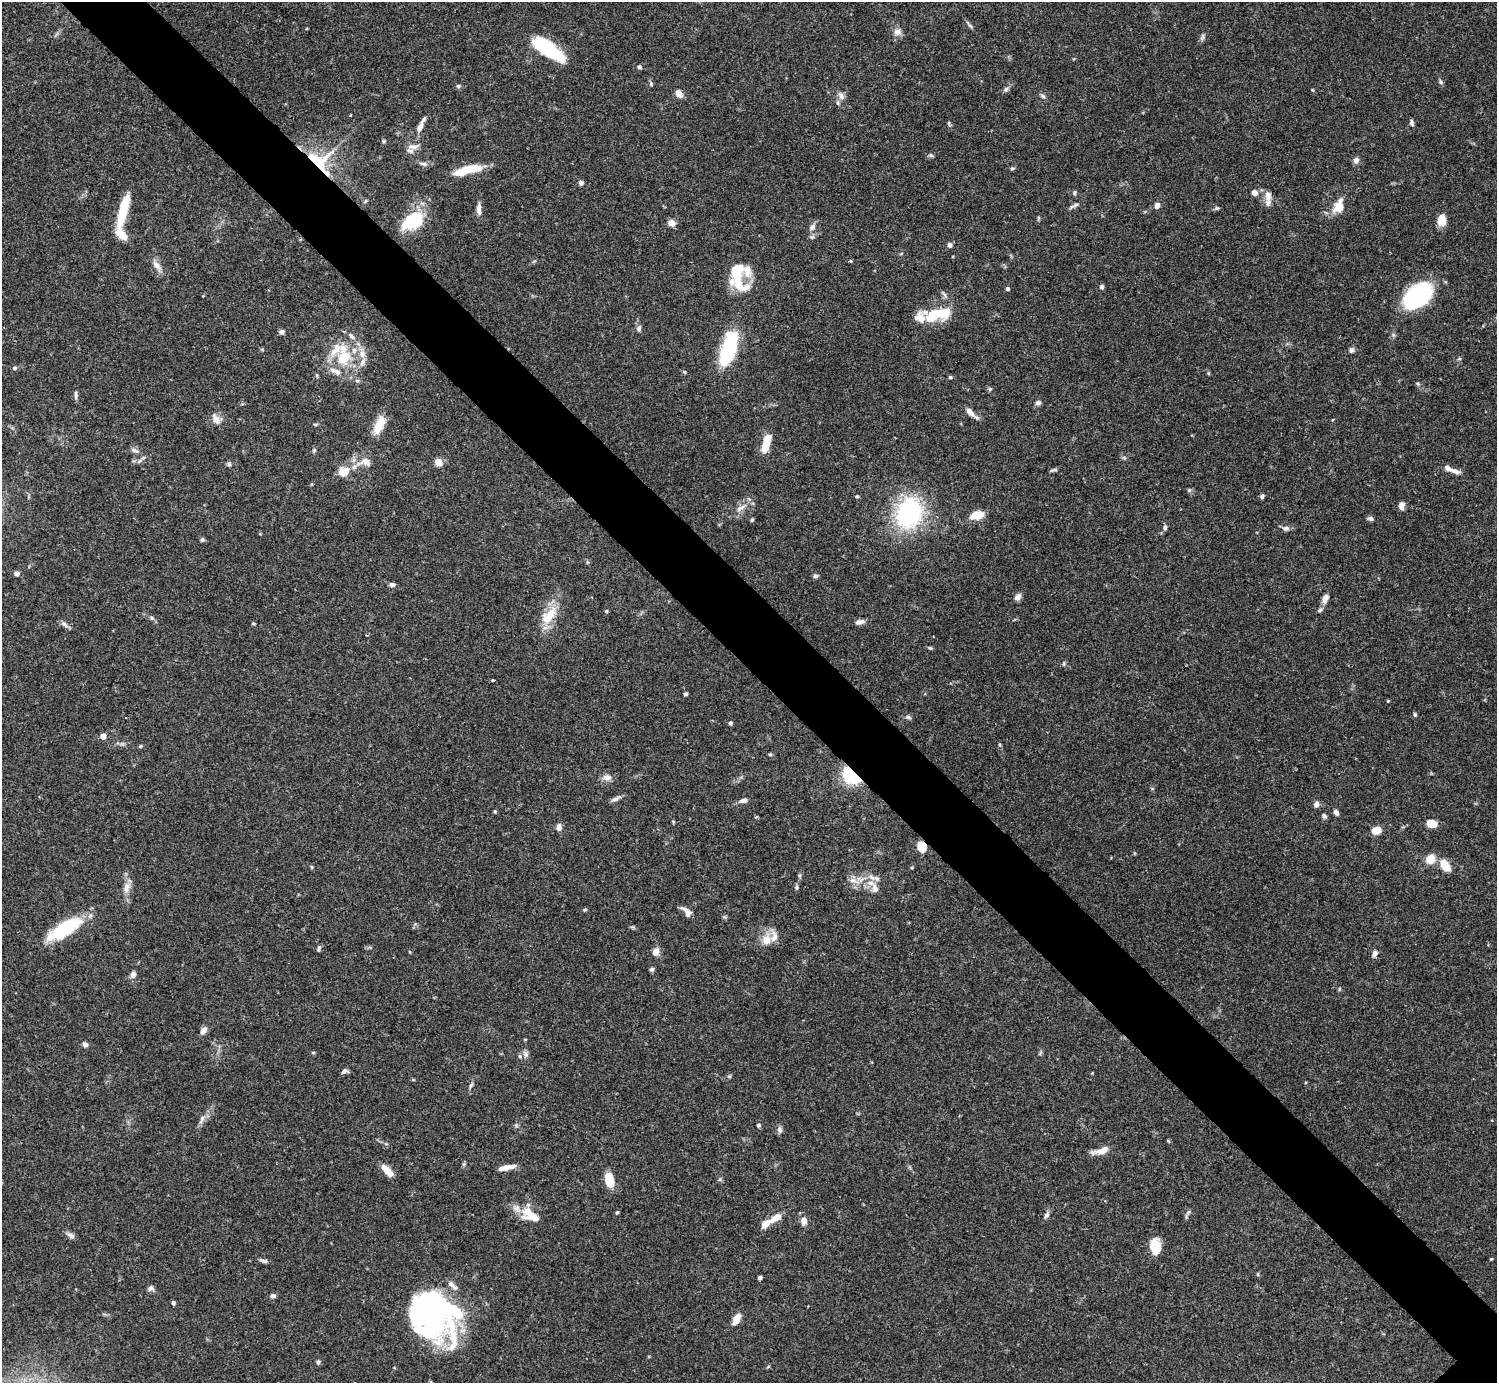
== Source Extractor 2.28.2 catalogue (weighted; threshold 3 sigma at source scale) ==
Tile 11 of 4 x 4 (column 3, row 3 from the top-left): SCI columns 2990-4484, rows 1539-2919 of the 5982 x 5981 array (HDU 1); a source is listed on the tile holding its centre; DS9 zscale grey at full resolution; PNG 1499 x 1385 px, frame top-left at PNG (2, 2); no overlay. Shown black and unused: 6% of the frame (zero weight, under 3 of 4 exposures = <1% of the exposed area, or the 3 px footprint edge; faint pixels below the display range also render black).
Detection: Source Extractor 2.28.2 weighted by HDU 2 'WHT'; one run over the whole footprint, this tile lists its part. Background 0.0696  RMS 0.0032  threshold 0.0143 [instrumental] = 3 sigma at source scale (4.5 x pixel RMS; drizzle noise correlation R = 1.50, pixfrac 1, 0.05/0.05 arcsec/px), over >= 5 px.
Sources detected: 198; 5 inside a brighter object's white glare — not listed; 18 inside a brighter listed object's ellipse — not listed separately; the other 175 listed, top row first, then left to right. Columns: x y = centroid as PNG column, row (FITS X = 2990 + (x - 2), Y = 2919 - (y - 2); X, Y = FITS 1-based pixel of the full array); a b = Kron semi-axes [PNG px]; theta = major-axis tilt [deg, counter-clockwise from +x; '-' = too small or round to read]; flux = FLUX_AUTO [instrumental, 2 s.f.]
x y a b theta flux
969 25 13 4 -48 0.8
897 32 9 8 - 1.9
1202 37 10 5 61 0.82
549 50 34 11 -36 28
640 67 5 5 - 0.67
1441 82 7 5 -49 0.62
651 84 6 5 - 0.53
458 86 5 5 - 0.54
1006 89 8 6 57 0.84
1312 90 4 4 - 0.3
679 94 8 6 -56 2.9
841 96 13 7 -57 1.5
1043 96 7 5 -36 0.69
949 123 8 4 -65 0.46
1411 123 8 5 -80 0.82
420 127 16 7 65 2.4
384 141 5 5 - 0.41
413 147 18 7 5 2
931 155 7 4 -21 0.56
1356 160 8 7 - 1.2
320 161 34 26 -39 20
423 164 13 5 -11 1.1
1012 168 6 4 2 0.44
473 169 20 9 6 6.3
581 183 6 5 - 0.92
1074 193 6 5 - 0.52
1254 193 6 5 - 2.3
1268 196 11 8 89 2.3
365 201 6 4 71 0.42
1074 205 15 4 23 0.98
1157 205 6 5 - 1.7
1337 206 19 10 61 3.8
1217 208 6 5 - 0.53
479 209 15 6 -89 1.8
123 211 36 8 76 12
1442 220 12 8 84 4.9
412 221 26 16 33 16
671 223 7 6 - 2.5
812 227 10 7 46 1.3
949 245 6 5 - 1.1
850 261 4 4 - 0.39
157 265 16 8 -48 2.2
736 272 34 17 -70 12
1102 287 6 5 - 0.71
1007 289 4 4 - 0.78
1417 295 30 18 41 40
932 316 21 12 43 7.5
639 328 9 6 84 0.98
282 332 6 5 - 0.98
351 336 13 6 -43 1.5
728 349 35 13 73 27
1351 350 7 6 - 0.85
344 358 22 17 48 11
1459 359 6 4 17 0.41
362 362 15 6 69 1.7
14 368 6 5 - 0.58
684 372 5 4 - 0.41
1208 373 6 3 -72 0.34
950 377 4 4 - 0.55
357 381 6 4 -1 0.53
990 389 5 5 - 0.48
76 395 11 5 -87 0.95
1038 403 8 6 13 0.88
970 412 13 7 -47 2.2
216 419 16 10 -47 2.3
315 424 6 3 -18 0.35
379 425 22 9 66 6.2
767 441 19 8 73 5.9
134 450 11 6 -27 1.2
314 450 6 5 - 0.52
1124 458 6 4 -2 0.5
366 461 14 10 -32 2.7
438 462 8 7 - 2.6
229 464 7 5 -87 0.6
1053 470 11 3 15 0.59
1455 471 15 6 -18 1.8
343 472 13 10 22 4.3
1189 490 5 5 - 0.46
857 496 5 4 - 0.46
1262 496 5 4 - 0.73
1402 506 8 6 81 2
741 508 19 7 32 2.6
909 513 28 23 70 45
977 515 13 8 13 5.8
1371 519 8 6 -15 0.87
752 520 5 4 - 0.48
1165 527 7 5 88 0.84
1286 528 9 7 -8 1.2
202 540 6 6 - 0.59
17 574 6 5 - 1.2
815 576 6 5 - 0.74
392 585 6 5 - 1.1
1017 597 9 6 53 1.6
1325 598 10 7 70 2.1
1320 610 7 4 46 0.61
606 611 5 4 - 0.44
549 615 29 14 50 8
152 618 5 5 - 0.54
859 622 11 6 10 1.5
253 623 4 4 - 0.38
64 624 11 6 -41 1.2
930 648 5 5 - 0.41
1064 663 6 4 73 0.44
493 680 3 3 - 0.35
685 694 4 4 - 0.58
1388 701 4 4 - 0.27
1415 714 5 4 - 0.49
908 717 8 5 -10 0.72
730 723 6 4 14 0.52
103 736 4 4 - 3.3
122 744 7 4 18 0.64
140 746 5 4 - 0.44
770 754 6 4 -1 0.39
851 775 12 9 -44 25
607 777 13 8 1 1.8
616 799 16 4 26 1.2
744 800 9 5 10 1.5
1316 804 7 6 - 1.3
495 812 4 4 - 0.35
1336 813 7 5 -56 1
1324 816 7 5 -45 0.73
756 817 4 4 - 0.4
673 822 5 4 - 0.35
1431 824 8 6 -5 6
559 827 8 7 - 1.5
1376 830 8 6 13 4.6
922 846 9 8 - 6.2
1430 859 10 9 - 4.7
1445 866 15 9 -55 4.6
311 867 6 4 -89 0.37
854 881 19 6 -17 2.6
127 887 17 8 71 2.6
796 887 6 5 - 0.65
875 889 14 9 -78 2.9
585 910 5 4 - 0.44
688 913 10 8 77 1.3
64 929 42 14 31 18
767 940 14 13 - 4.1
319 949 9 4 76 0.61
656 952 11 8 69 1.8
1375 953 9 6 73 1.2
652 969 5 5 - 0.79
133 975 7 6 - 1.6
203 1030 9 6 58 1.8
85 1044 6 5 - 1.2
313 1053 5 3 - 0.33
525 1054 10 6 -62 1.1
345 1071 8 5 19 0.96
729 1076 5 4 - 0.47
471 1085 9 4 58 0.64
202 1119 15 5 67 1.5
758 1125 5 5 - 0.52
779 1130 9 6 -86 1.1
1102 1150 16 7 19 3.7
506 1167 19 5 12 3.1
388 1171 14 6 -47 4.7
609 1180 12 7 -75 8.1
617 1212 5 4 - 0.43
530 1214 26 15 -39 7.6
1047 1215 10 6 63 1
776 1218 16 8 33 3.3
804 1221 6 6 - 2.8
71 1235 11 6 -30 1.2
1155 1247 15 10 -84 7.3
1491 1259 4 3 - 0.29
263 1261 11 5 -14 0.9
760 1278 4 4 - 0.93
452 1285 16 6 -40 1.7
151 1288 7 7 - 1.1
273 1296 6 5 - 1.2
173 1303 5 4 - 0.69
431 1312 67 33 -54 65
736 1319 12 6 65 4
318 1362 6 5 - 0.6
768 1367 6 3 20 0.32
Overlapping masked pixels (flux is a lower limit): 3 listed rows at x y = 320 161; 851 775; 922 846